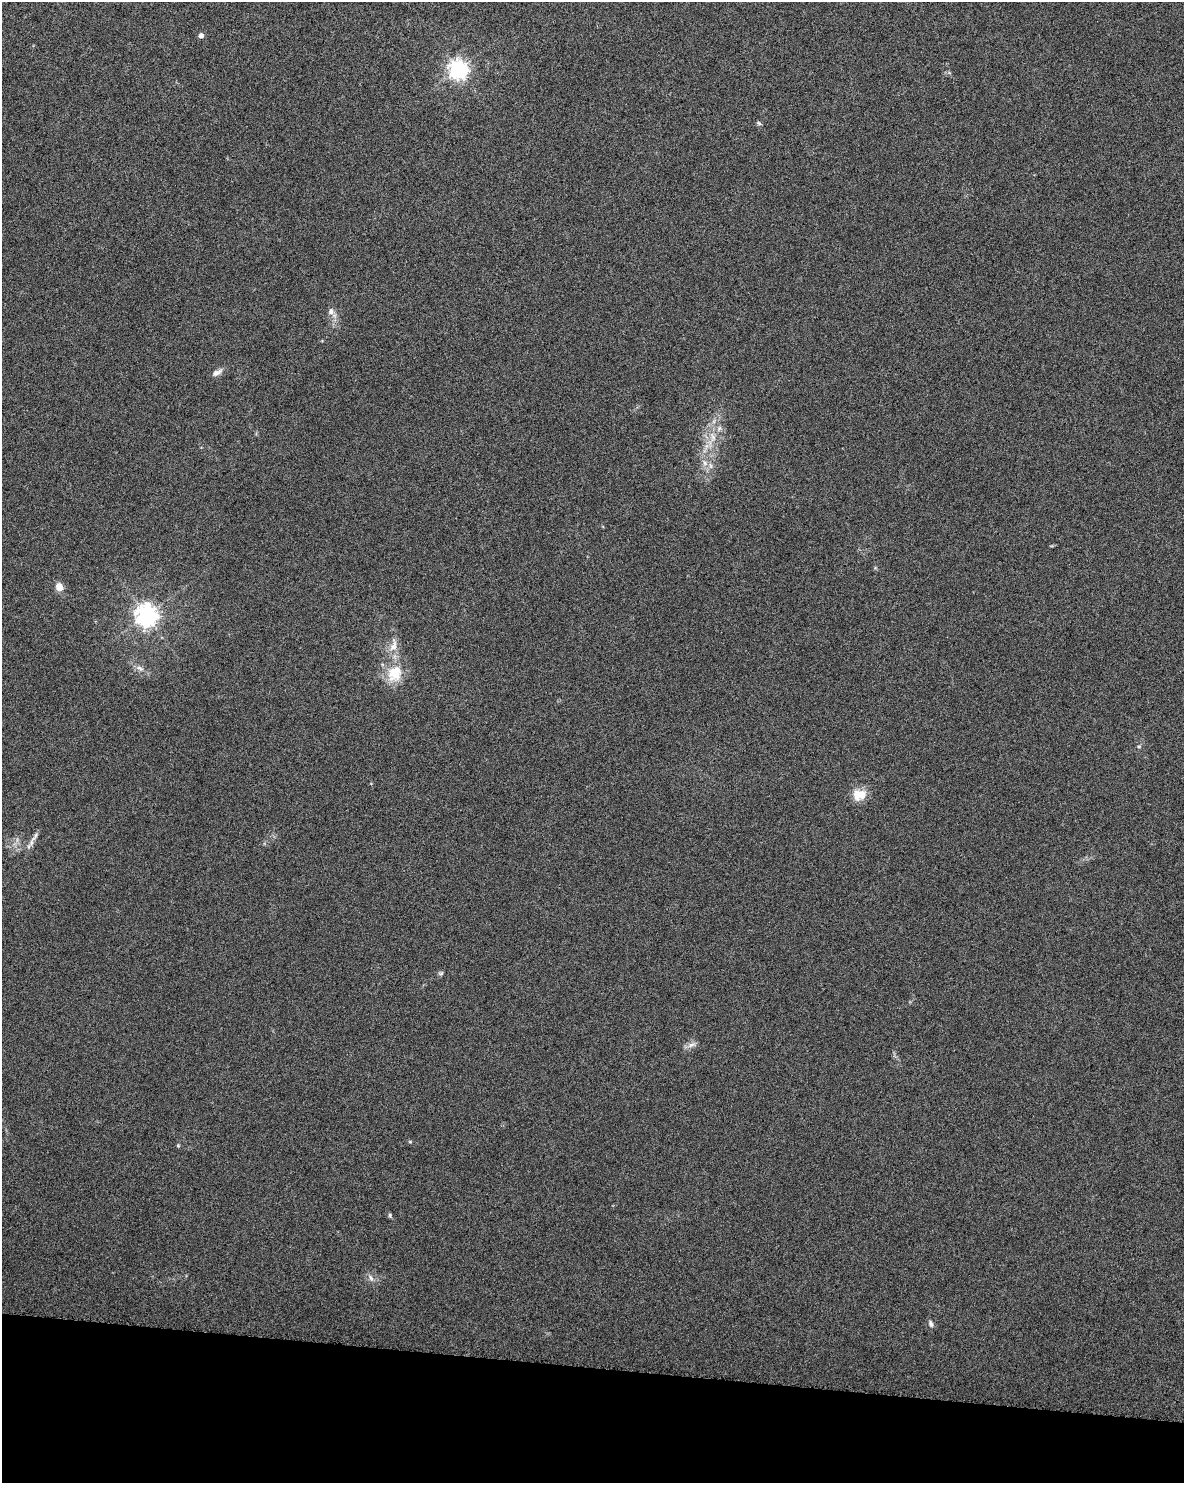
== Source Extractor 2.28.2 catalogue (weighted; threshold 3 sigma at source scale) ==
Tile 11 of 4 x 3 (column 3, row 3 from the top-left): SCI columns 2366-3547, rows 231-1711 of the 4740 x 4960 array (HDU 1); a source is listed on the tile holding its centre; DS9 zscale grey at full resolution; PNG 1186 x 1485 px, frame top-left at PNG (2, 2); no overlay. Shown black and unused: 8% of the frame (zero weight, under 3 of 6 exposures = <1% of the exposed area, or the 3 px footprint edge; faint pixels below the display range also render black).
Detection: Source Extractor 2.28.2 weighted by HDU 2 'WHT'; one run over the whole footprint, this tile lists its part. Background 0.0175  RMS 0.0035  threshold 0.0143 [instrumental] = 3 sigma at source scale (4.09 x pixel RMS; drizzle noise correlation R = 1.36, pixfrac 0.8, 0.0396/0.0396 arcsec/px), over >= 5 px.
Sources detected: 21; all 21 listed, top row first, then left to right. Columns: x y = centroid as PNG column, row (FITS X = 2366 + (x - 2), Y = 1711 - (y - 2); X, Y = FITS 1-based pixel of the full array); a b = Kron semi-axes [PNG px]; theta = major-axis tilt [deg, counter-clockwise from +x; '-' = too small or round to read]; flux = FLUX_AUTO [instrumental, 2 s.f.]
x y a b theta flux
201 35 4 4 - 1.9
458 69 7 7 - 160
759 123 6 5 - 0.53
331 311 9 8 - 1.5
217 372 15 6 29 1.7
719 428 7 6 - 0.95
713 437 16 8 -76 3.3
705 463 8 6 -63 1.6
59 587 9 8 - 2.8
146 615 7 7 - 230
393 645 21 9 78 3.7
140 668 12 6 -28 1.5
395 673 24 20 68 9.5
859 795 18 14 10 5.1
31 843 14 6 65 1.7
441 973 7 5 13 0.55
691 1045 13 6 18 1.5
410 1142 5 3 - 0.34
390 1215 6 5 - 0.5
371 1278 11 6 -66 1.2
931 1324 9 6 -64 0.95